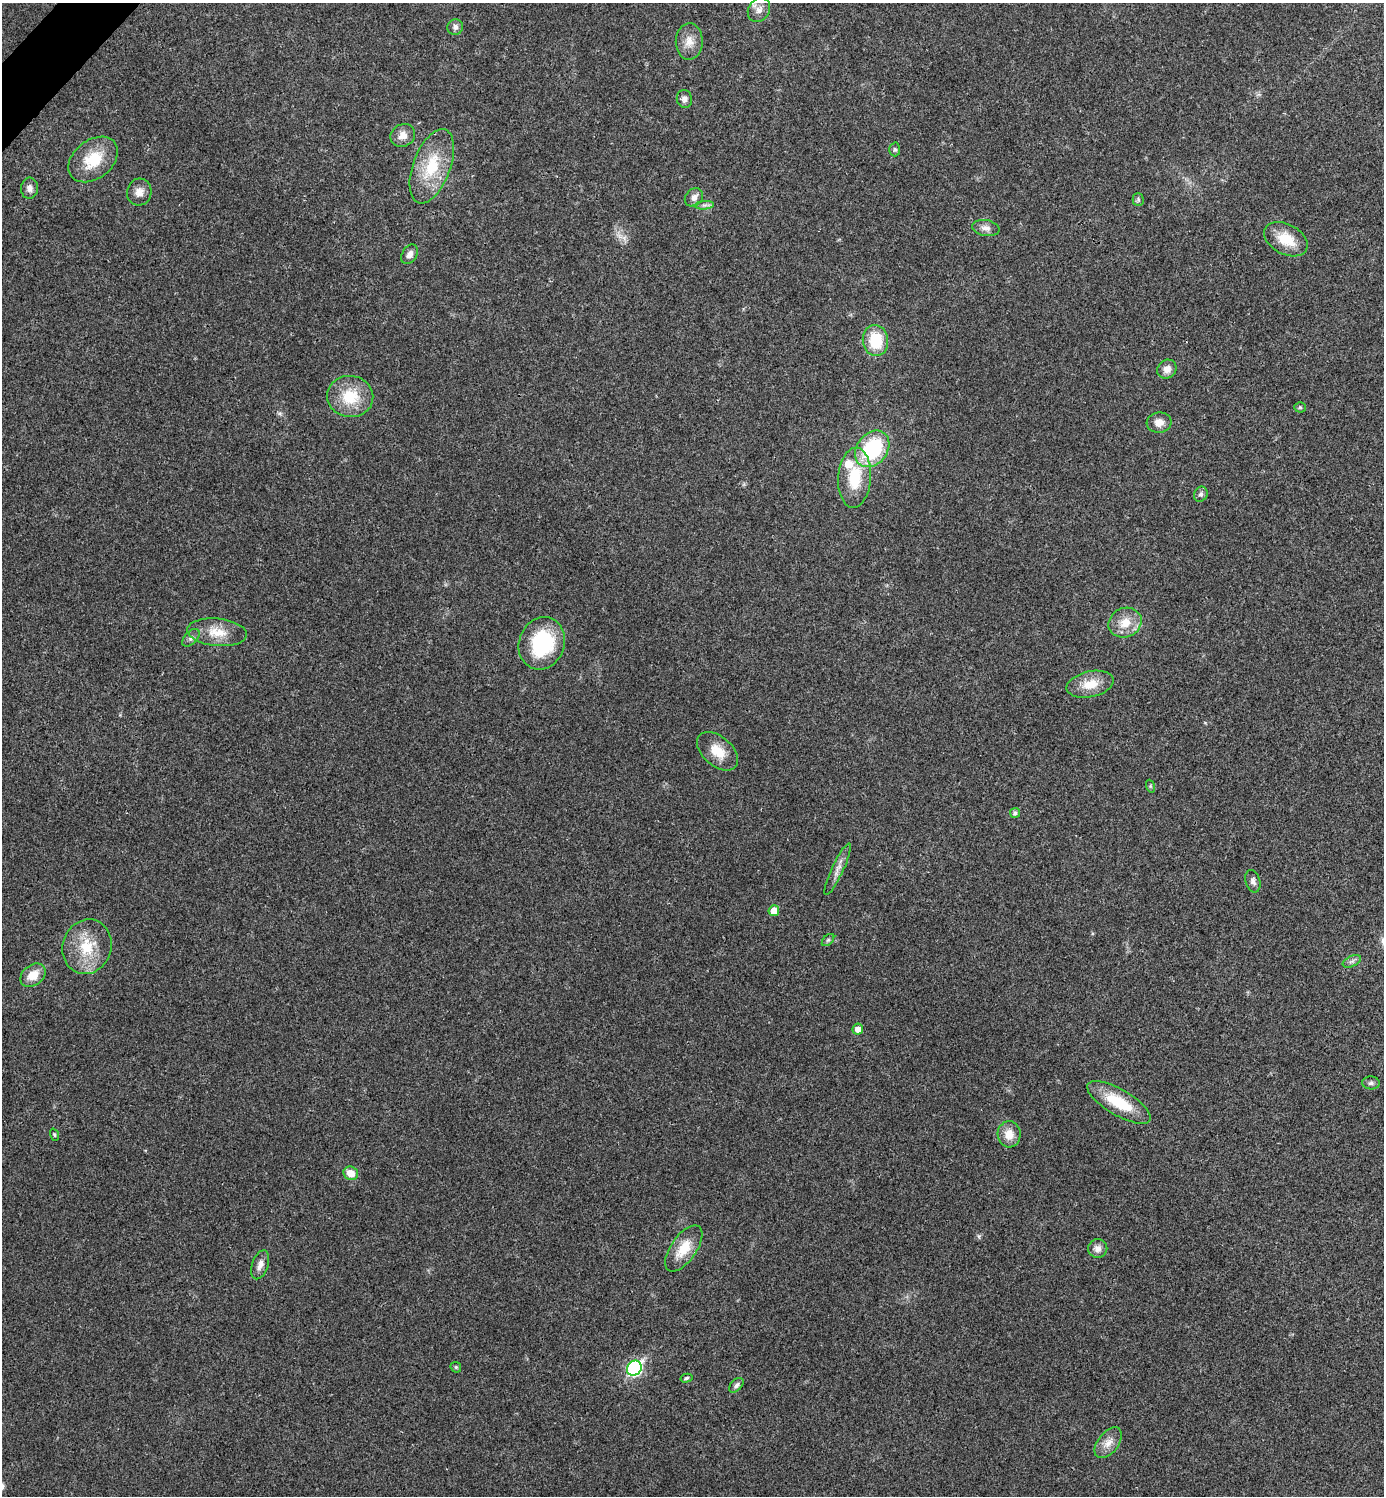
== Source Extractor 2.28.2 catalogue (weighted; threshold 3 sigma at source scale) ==
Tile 11 of 4 x 4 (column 3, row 3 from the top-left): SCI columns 2921-4302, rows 1501-2994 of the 5984 x 5984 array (HDU 1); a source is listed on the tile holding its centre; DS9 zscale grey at full resolution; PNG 1386 x 1498 px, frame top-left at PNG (2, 3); each listed source drawn as its Kron ellipse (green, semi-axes under 4 px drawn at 4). Shown black and unused: <1% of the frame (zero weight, under 3 of 4 exposures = <1% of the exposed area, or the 3 px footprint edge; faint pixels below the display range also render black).
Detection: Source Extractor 2.28.2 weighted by HDU 2 'WHT'; one run over the whole footprint, this tile lists its part. Background 0.0203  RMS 0.004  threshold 0.0182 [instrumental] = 3 sigma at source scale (4.5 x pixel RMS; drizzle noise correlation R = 1.50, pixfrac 1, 0.05/0.05 arcsec/px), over >= 5 px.
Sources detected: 54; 1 inside a brighter listed object's ellipse — not listed separately; the other 53 listed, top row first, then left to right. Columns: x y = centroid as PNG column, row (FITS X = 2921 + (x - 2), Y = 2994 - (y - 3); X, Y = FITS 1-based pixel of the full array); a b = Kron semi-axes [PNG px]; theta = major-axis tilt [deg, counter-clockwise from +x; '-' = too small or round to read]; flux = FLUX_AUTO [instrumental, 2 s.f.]
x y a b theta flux
759 10 13 10 57 3.1
455 27 8 7 - 1.6
689 42 18 13 88 5
684 99 9 7 -80 2.1
403 135 13 11 29 3.6
895 149 7 5 -89 0.72
93 159 27 19 38 14
432 166 39 18 69 19
29 188 10 8 86 2.1
139 192 13 12 - 3.3
694 197 10 8 46 2.4
1138 199 6 5 - 0.79
704 205 9 4 5 1.2
986 228 13 8 -9 2.5
1286 239 23 15 -28 10
410 254 10 7 56 2
875 341 15 12 -84 15
1167 369 10 9 - 3.1
350 396 23 20 -6 14
1300 407 5 5 - 0.59
1159 423 12 10 6 3.5
872 449 20 15 52 32
855 478 30 16 85 17
1201 494 8 6 61 1.1
1125 623 17 14 24 7.2
217 632 30 14 -6 8.6
191 638 11 6 45 1.4
542 643 27 22 69 31
1090 684 24 13 12 7.9
718 751 24 14 -41 7.9
1150 786 6 4 -72 0.59
1015 813 5 5 - 1.1
838 869 28 6 65 3.1
1253 881 11 7 -74 1.7
774 911 5 5 - 4.7
828 940 7 4 45 0.74
87 947 28 24 71 15
1352 961 10 5 24 1.2
33 975 14 10 36 5.9
858 1029 5 5 - 3.1
1371 1083 9 6 -4 1.1
1119 1102 36 13 -30 16
1009 1134 13 11 -88 5.1
54 1135 6 4 -70 0.52
351 1173 7 6 - 4.9
684 1248 26 12 55 9.2
1098 1248 9 9 - 2.6
260 1265 15 8 71 2.5
456 1367 6 5 - 0.54
634 1368 8 7 - 71
686 1378 6 4 15 0.68
736 1385 9 5 45 1.3
1108 1443 18 10 52 4